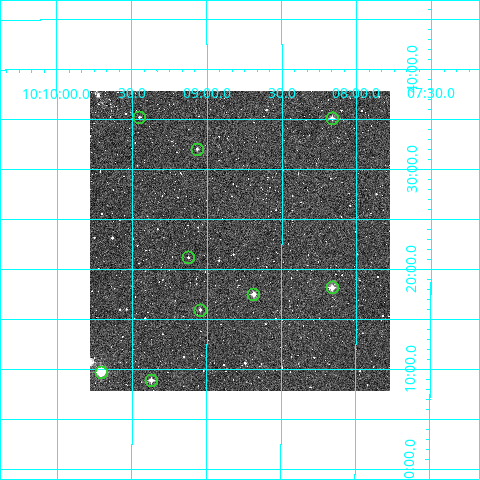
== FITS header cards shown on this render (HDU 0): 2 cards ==
NAXIS1  =                  300
NAXIS2  =                  300

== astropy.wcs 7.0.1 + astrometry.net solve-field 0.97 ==
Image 300 x 300 px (HDU 0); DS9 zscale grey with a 90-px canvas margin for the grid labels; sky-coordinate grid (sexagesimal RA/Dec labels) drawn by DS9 from the SOLVED WCS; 9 Tycho-2 reference stars matched to detected sources circled (green)
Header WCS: RA---TAN/DEC--TAN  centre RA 10:08:47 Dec +03:23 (152.19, +3.38 deg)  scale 6 arcsec/px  FOV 30.0' x 30.0'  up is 0 deg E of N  parity normal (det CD < 0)
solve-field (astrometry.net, Tycho-2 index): VERIFIED the header's WCS against the Tycho-2 star catalogue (verified at 2 index scales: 9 matches each, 0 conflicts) and refined it, rather than solving blind
Solved WCS: RA---TAN-SIP/DEC--TAN-SIP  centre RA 10:08:47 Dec +03:23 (152.20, +3.38 deg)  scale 6.01 arcsec/px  FOV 30.0' x 30.0'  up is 0 deg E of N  parity normal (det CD < 0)
The solver's refit moves the header's centre by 2.3 arcsec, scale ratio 1.002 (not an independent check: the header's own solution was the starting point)
Tycho-2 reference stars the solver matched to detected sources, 9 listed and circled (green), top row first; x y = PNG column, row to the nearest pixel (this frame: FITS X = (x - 90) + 1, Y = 300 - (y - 91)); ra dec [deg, ICRS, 3 dp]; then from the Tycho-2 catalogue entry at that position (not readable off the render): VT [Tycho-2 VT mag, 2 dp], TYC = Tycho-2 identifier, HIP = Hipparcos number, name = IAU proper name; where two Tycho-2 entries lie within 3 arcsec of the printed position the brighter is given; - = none
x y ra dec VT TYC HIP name
139 117 152.362 +3.587 11.85 247-1147-1 - -
332 118 152.041 +3.584 10.44 247-1325-1 - -
197 149 152.266 +3.533 11.40 247-669-1 - -
188 257 152.281 +3.352 12.44 247-307-1 - -
332 287 152.041 +3.302 9.57 247-925-1 - -
253 294 152.172 +3.291 9.72 247-1557-1 - -
200 310 152.261 +3.265 11.41 247-1532-1 - -
101 372 152.427 +3.162 8.49 247-1553-1 49782 -
151 380 152.343 +3.148 10.47 247-1513-1 - -